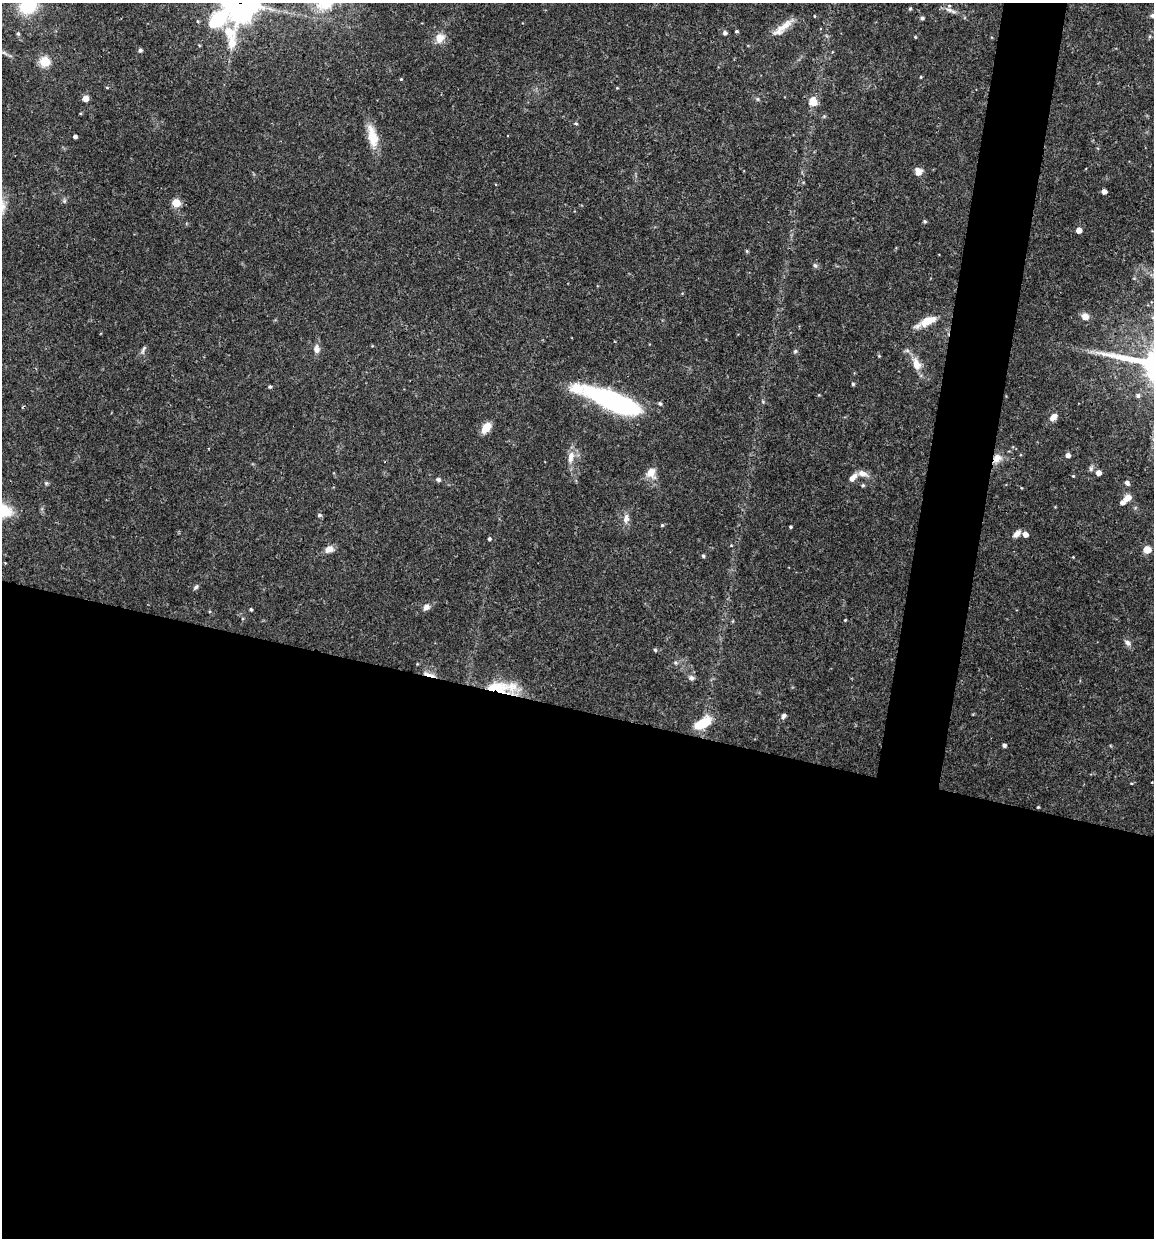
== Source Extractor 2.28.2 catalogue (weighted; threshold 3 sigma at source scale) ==
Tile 14 of 4 x 4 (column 2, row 4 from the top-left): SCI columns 1271-2422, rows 6-1241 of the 4966 x 4951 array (HDU 1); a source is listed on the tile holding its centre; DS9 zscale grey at full resolution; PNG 1156 x 1240 px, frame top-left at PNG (2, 3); no overlay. Shown black and unused: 46% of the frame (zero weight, under 3 of 4 exposures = <1% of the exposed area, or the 3 px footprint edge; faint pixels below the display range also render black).
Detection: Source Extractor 2.28.2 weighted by HDU 2 'WHT'; one run over the whole footprint, this tile lists its part. Background 0.0686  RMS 0.0025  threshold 0.0113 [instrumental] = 3 sigma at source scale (4.5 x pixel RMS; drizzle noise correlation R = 1.50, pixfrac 1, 0.05/0.05 arcsec/px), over >= 5 px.
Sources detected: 81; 2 inside a brighter listed object's ellipse — not listed separately; the other 79 listed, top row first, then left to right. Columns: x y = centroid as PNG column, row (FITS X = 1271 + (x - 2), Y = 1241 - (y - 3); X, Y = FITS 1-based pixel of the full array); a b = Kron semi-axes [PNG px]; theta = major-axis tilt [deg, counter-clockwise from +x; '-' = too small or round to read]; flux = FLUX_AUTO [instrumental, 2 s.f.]
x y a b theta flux
240 3 14 12 -69 450
28 5 17 14 41 15
910 9 4 3 - 0.37
949 10 13 5 -24 1.2
1152 15 6 5 - 0.63
814 16 4 2 - 0.18
922 18 4 4 - 0.53
218 19 49 24 -60 24
782 28 32 8 40 3.2
736 31 5 3 - 0.33
725 33 5 5 - 0.67
18 34 5 4 - 0.41
915 37 4 3 - 0.25
440 38 13 10 80 2.4
140 50 5 5 - 0.47
45 62 5 5 - 13
921 77 4 3 - 0.2
401 79 4 4 - 0.23
85 98 5 5 - 2.2
758 99 6 4 -90 0.33
813 101 12 10 -81 2.7
576 123 5 3 - 0.29
372 136 27 11 -75 5.1
75 137 4 3 - 0.64
918 172 9 8 - 1.7
1104 191 4 4 - 1.3
176 203 5 5 - 8.1
925 221 4 4 - 0.37
1079 230 4 4 - 1.8
747 251 4 4 - 0.3
815 265 6 5 - 0.48
1085 316 9 8 - 1.7
927 321 21 8 25 5
317 349 12 8 -87 1.3
143 350 13 4 70 0.58
795 351 6 4 45 0.39
916 364 16 9 -70 2.9
853 384 4 4 - 0.3
270 387 4 4 - 0.41
1138 396 5 5 - 0.63
614 402 53 15 -22 47
660 404 5 5 - 0.5
1053 417 10 7 46 1.3
486 428 10 7 52 4.1
1068 455 4 4 - 1
571 457 17 8 82 2.3
997 458 13 11 64 2.2
651 473 13 11 90 2.6
862 473 13 7 -17 1.7
1098 473 5 5 - 1.6
1073 476 4 3 - 0.23
852 478 12 6 46 1.6
438 479 6 5 - 0.53
1127 483 6 5 - 0.79
863 485 4 4 - 0.39
1127 498 9 7 28 1.9
319 515 6 4 -12 0.45
626 519 14 8 80 1.6
662 525 4 4 - 0.31
790 527 3 3 - 0.33
1017 534 10 6 43 1.4
1025 534 5 5 - 1.6
489 539 4 3 - 0.47
329 549 10 8 20 1.7
1147 549 8 8 - 2.1
703 556 4 4 - 0.4
196 587 7 5 55 0.51
426 607 9 7 45 1.1
251 609 3 3 - 0.36
845 620 3 3 - 0.22
1127 643 9 6 -42 0.94
655 650 5 4 - 0.32
429 675 21 4 -15 1.3
691 678 8 6 -18 0.72
498 687 39 16 -7 9.3
784 716 8 5 55 0.62
702 723 20 9 31 6.7
1004 745 4 4 - 0.82
1038 807 3 3 - 0.24
Overlapping masked pixels (flux is a lower limit): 5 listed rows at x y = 240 3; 218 19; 997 458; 429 675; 498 687
Isophote crosses this tile's border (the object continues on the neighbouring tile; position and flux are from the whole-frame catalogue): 3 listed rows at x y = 240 3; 28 5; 1152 15